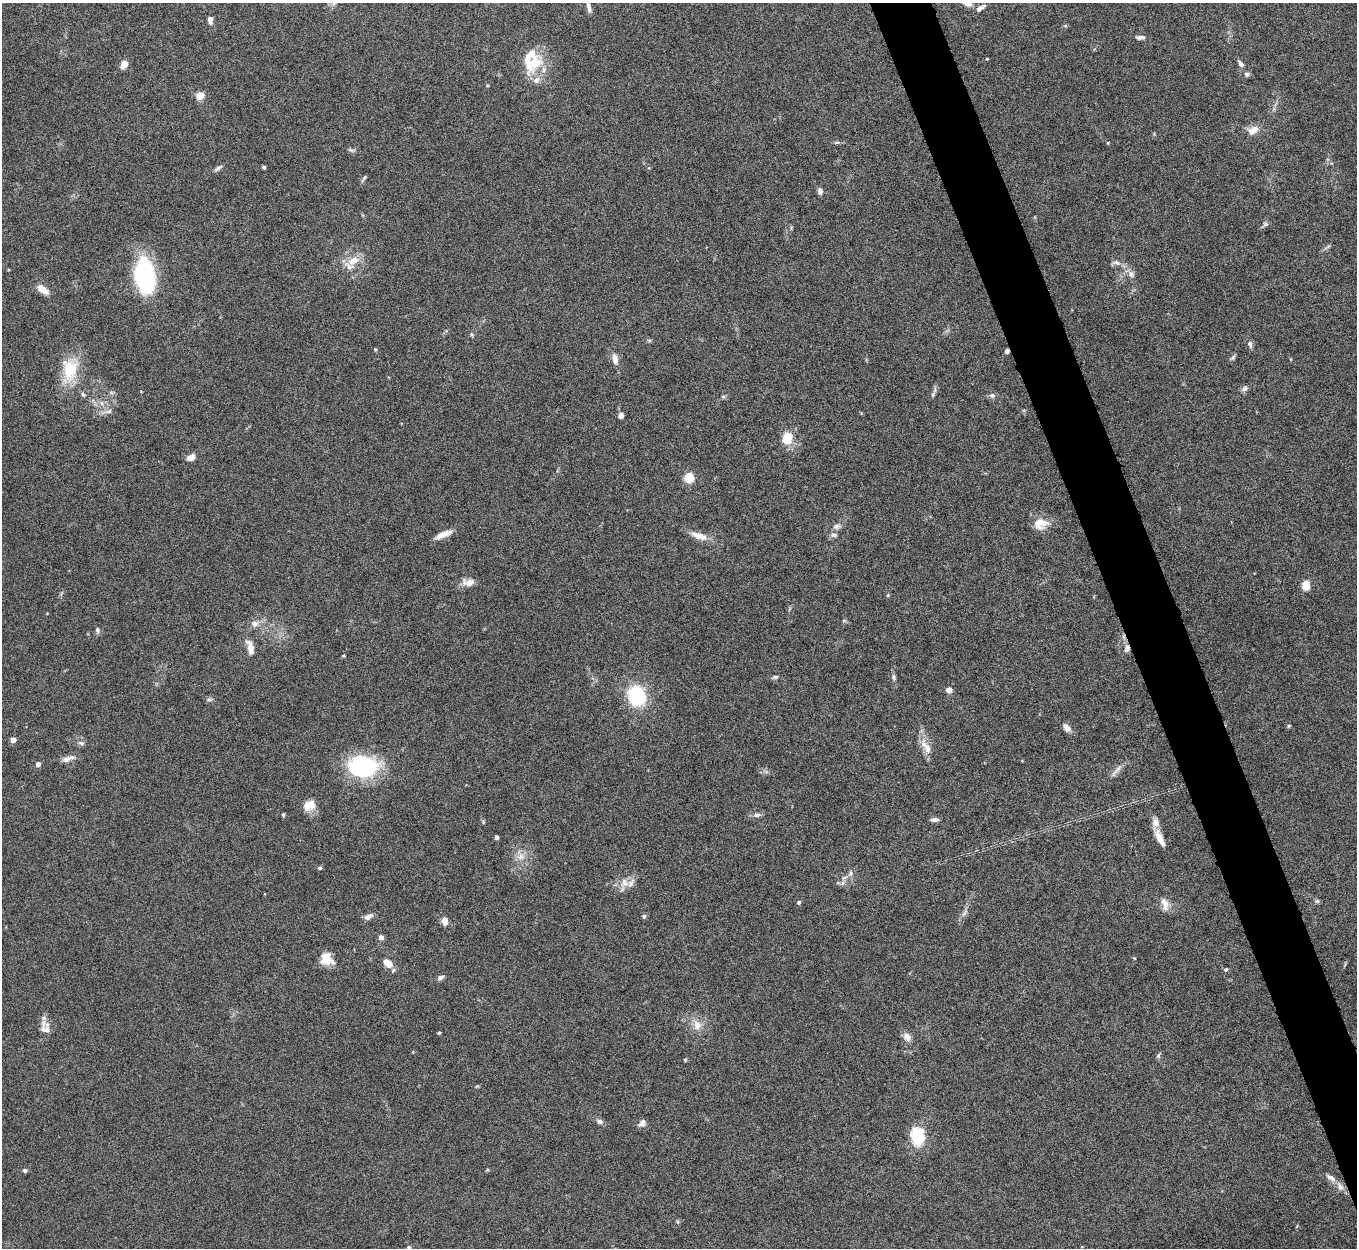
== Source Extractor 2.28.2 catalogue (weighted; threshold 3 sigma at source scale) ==
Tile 6 of 4 x 4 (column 2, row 2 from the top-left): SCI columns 1356-2710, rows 2639-3884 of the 5423 x 5406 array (HDU 1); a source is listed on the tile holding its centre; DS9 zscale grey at full resolution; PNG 1359 x 1250 px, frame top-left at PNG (2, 3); no overlay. Shown black and unused: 4% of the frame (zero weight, under 5 of 10 exposures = <1% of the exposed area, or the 3 px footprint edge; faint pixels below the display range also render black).
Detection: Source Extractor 2.28.2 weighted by HDU 2 'WHT'; one run over the whole footprint, this tile lists its part. Background 0.147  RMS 0.0057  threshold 0.0234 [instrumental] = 3 sigma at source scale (4.09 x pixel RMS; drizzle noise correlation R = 1.36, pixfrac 0.8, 0.05/0.05 arcsec/px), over >= 5 px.
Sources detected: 114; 1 cosmic-ray / hot-pixel residue — not listed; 7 inside a brighter listed object's ellipse — not listed separately; the other 106 listed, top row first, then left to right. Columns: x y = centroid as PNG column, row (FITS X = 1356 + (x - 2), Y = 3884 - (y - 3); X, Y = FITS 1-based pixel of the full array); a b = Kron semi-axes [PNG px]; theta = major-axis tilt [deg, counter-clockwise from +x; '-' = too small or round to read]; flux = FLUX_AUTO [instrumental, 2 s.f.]
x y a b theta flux
589 8 14 5 -74 2.2
980 8 13 6 31 2.2
210 20 9 6 -82 2.1
1140 37 12 5 1 1.8
529 60 43 19 84 17
124 64 7 5 56 5.8
1241 64 9 5 -54 2
1247 74 7 6 - 1.3
200 96 5 4 - 17
1253 130 16 10 27 5.2
837 143 8 4 9 0.92
1108 143 5 3 - 0.47
351 150 9 5 -14 1.1
264 167 3 3 - 1.1
218 168 12 5 33 1.5
364 178 8 3 54 1
820 191 7 5 -85 2
1265 224 7 5 -14 1.2
353 261 17 11 31 7.3
1116 262 13 7 -9 2.4
1131 274 9 8 - 2.3
145 276 36 18 -83 62
43 289 15 7 -38 5.6
472 335 5 4 - 0.69
649 340 6 4 -18 0.67
1250 344 9 6 -75 1.8
375 349 5 4 - 0.52
1233 357 10 4 45 1
615 359 12 6 -81 3.6
70 369 34 21 -89 19
1245 389 8 6 43 1.6
933 395 9 5 65 1.3
992 395 8 7 - 1.6
723 397 6 5 - 0.81
102 403 7 4 -89 1.2
108 411 11 5 18 1.9
621 415 5 5 - 2.8
787 438 14 11 80 9.8
191 457 10 6 28 3.3
689 477 11 11 - 7.4
1041 524 19 13 7 7.7
836 526 10 7 16 2.2
443 534 20 6 24 5.6
834 535 8 5 -1 1.5
699 536 23 8 -19 6
468 583 14 9 -2 4.6
1306 585 10 8 -87 6.3
888 595 5 4 - 0.54
844 620 6 4 0 0.69
254 624 11 9 -13 3.1
97 630 7 5 -79 1.2
250 648 19 8 -75 5.1
1127 648 10 7 73 2.3
343 656 4 3 - 0.5
775 677 8 5 9 1.1
894 677 8 6 -81 1.3
949 690 4 4 - 5
637 696 18 15 -71 34
209 700 9 3 10 1
1288 726 6 4 89 0.63
1066 727 11 6 -51 3
13 740 4 4 - 5
81 743 10 5 -19 1.4
924 744 18 10 -65 5.7
68 759 18 6 21 2.9
38 764 4 4 - 3.2
363 767 36 24 -5 45
1117 770 24 5 51 2.9
309 805 16 12 24 6.3
283 815 4 3 - 0.71
757 815 11 6 5 1.8
935 820 9 5 -3 1.7
496 837 4 3 - 1.7
1160 838 24 7 -64 5.6
521 856 11 10 - 4.2
320 868 5 4 - 0.98
850 873 8 6 50 1.6
624 883 13 11 -71 4.9
843 883 8 6 68 1.7
1317 901 6 5 - 0.91
799 902 5 4 - 1
1165 904 18 9 -75 4.4
964 913 11 4 58 1.6
644 916 5 4 - 1.3
368 917 9 6 32 3
444 921 7 6 - 4.6
381 937 6 6 - 1.9
1134 958 5 3 - 0.44
327 959 15 13 -40 7.6
388 963 9 6 -40 7.3
1226 970 5 5 - 0.85
440 978 9 6 29 1.7
44 1018 6 6 - 1.6
697 1025 14 11 -69 5.4
45 1029 14 9 -14 3.5
439 1033 4 4 - 0.62
907 1037 12 9 -55 3.1
1158 1056 6 5 - 0.96
685 1060 5 4 - 0.57
599 1121 9 6 -14 1.8
642 1123 9 7 51 2.4
918 1137 21 16 -70 18
24 1170 4 4 - 1.4
1331 1178 17 6 -34 2.9
1340 1187 12 8 -55 3.1
408 1247 5 4 - 0.7
Overlapping masked pixels (flux is a lower limit): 1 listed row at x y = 1127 648
Isophote crosses this tile's border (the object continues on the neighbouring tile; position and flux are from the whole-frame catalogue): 1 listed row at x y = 589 8